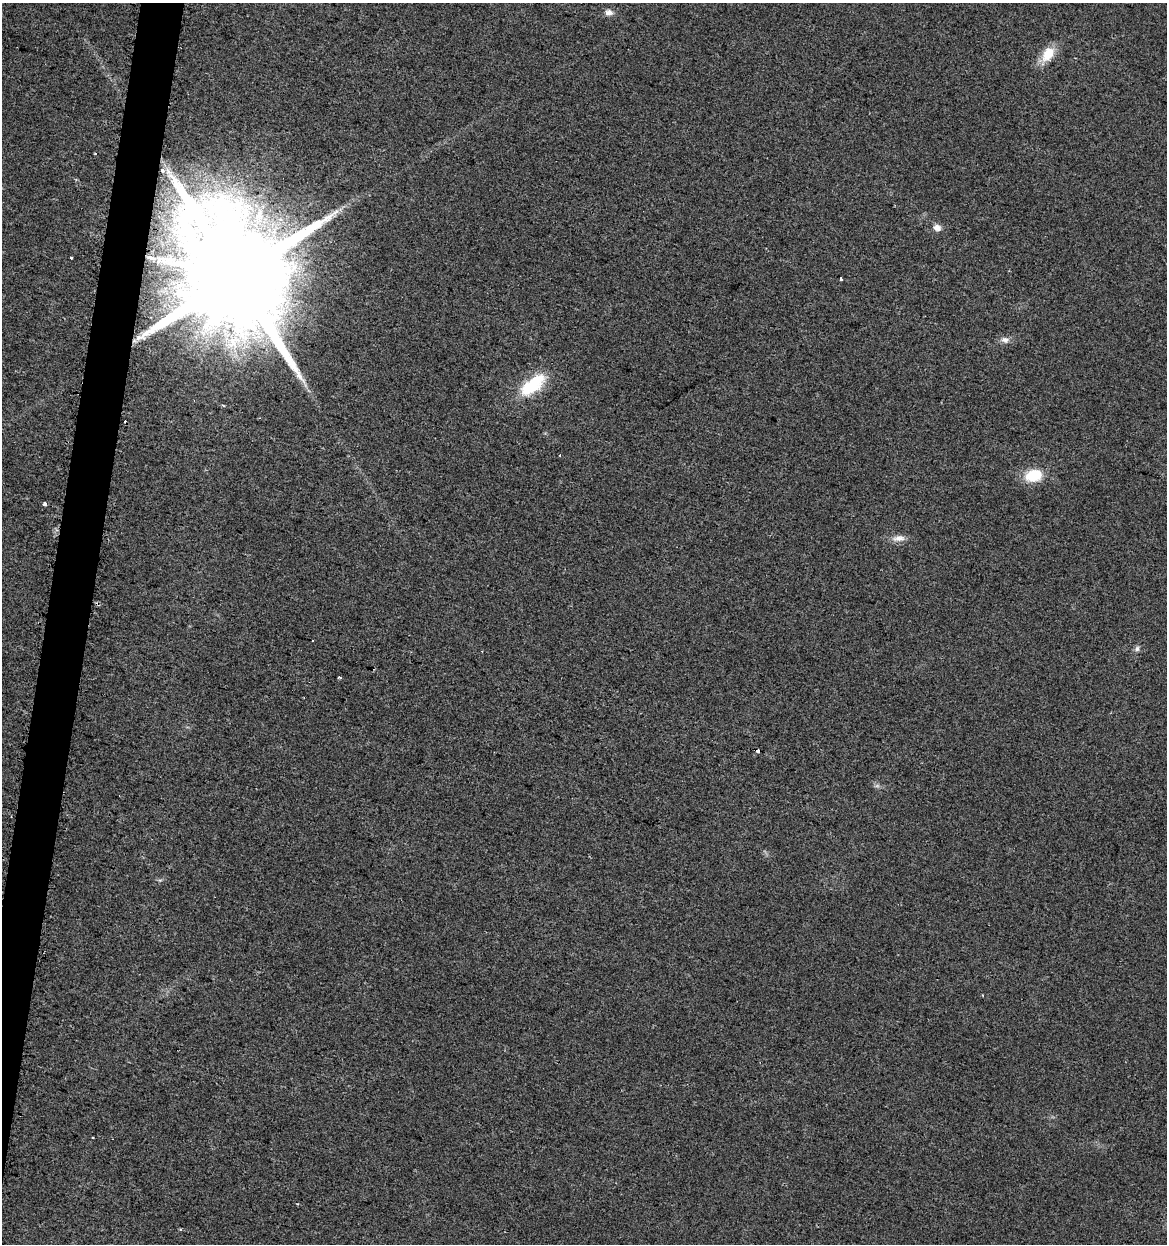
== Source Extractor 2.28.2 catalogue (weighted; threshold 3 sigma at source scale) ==
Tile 7 of 4 x 4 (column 3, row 2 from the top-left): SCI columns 2627-3791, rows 2492-3733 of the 5195 x 5001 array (HDU 1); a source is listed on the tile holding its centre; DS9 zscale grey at full resolution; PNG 1169 x 1246 px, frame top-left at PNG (2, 3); no overlay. Shown black and unused: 3% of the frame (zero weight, under 2 of 3 exposures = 2% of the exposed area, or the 3 px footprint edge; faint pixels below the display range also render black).
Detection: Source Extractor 2.28.2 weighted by HDU 2 'WHT'; one run over the whole footprint, this tile lists its part. Background 0.0194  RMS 0.0063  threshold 0.0285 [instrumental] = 3 sigma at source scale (4.5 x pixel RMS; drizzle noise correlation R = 1.50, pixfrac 1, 0.0396/0.0396 arcsec/px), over >= 5 px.
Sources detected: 19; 1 inside a brighter object's white glare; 2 cosmic-ray / hot-pixel residue — not listed; the other 16 listed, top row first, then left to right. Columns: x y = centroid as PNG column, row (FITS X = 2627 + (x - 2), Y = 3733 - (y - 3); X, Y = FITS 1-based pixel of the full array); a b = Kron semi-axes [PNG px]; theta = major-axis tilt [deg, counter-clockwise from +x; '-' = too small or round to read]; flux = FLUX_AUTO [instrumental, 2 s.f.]
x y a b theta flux
609 12 11 8 -3 3.2
1048 54 20 13 61 12
162 170 6 5 - 2.4
937 227 7 6 - 4.6
71 257 4 3 - 1.3
235 276 37 24 -21 29000
841 279 3 3 - 10
1005 340 11 7 -6 3.1
533 385 40 17 39 28
1034 475 17 12 12 20
44 504 3 3 - 6.3
899 538 18 9 5 4.8
1137 649 8 6 59 1.8
339 677 3 2 - 0.97
758 751 3 3 - 8.6
93 1137 3 3 - 1.8
Overlapping masked pixels (flux is a lower limit): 2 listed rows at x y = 235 276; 758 751